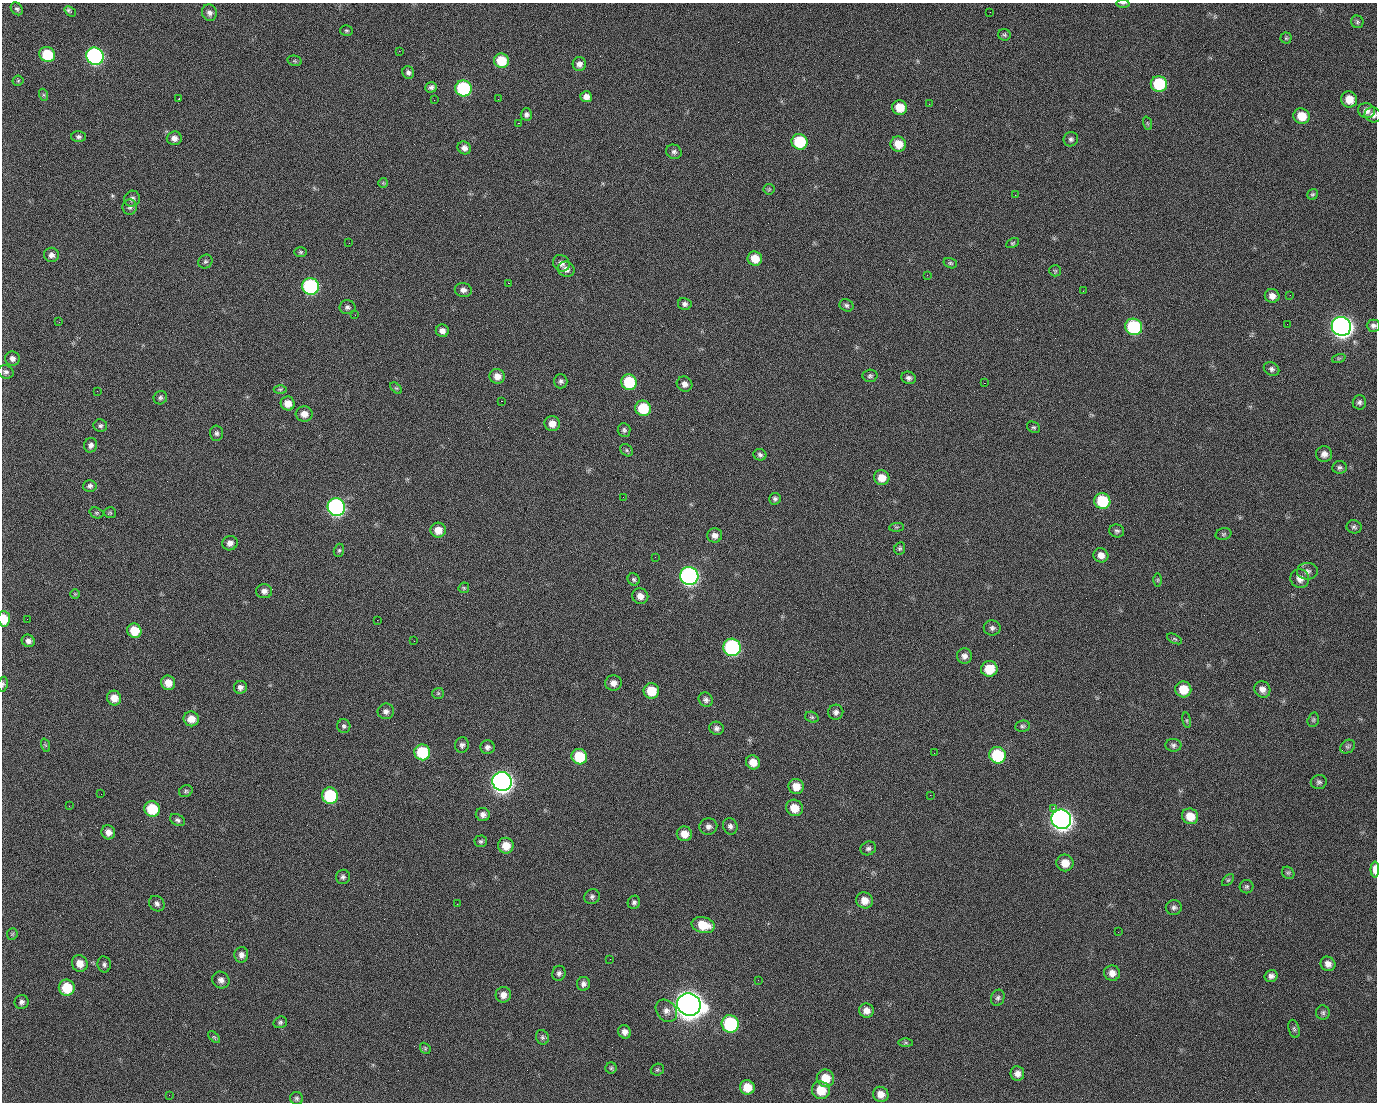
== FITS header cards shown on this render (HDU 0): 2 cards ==
NAXIS1  =                 1375 / length of data axis 1
NAXIS2  =                 1100 / length of data axis 2

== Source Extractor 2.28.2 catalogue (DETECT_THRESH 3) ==
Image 1375 x 1100 px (HDU 0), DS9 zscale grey, 1 PNG px = 1 image px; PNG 1379 x 1104 px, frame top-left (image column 1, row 1100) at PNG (2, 3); each listed source drawn as its Kron ellipse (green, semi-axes under 4 px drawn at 4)
Background 1450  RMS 28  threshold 84.9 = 3 sigma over >= 5 px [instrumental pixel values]
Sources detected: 245; all 245 listed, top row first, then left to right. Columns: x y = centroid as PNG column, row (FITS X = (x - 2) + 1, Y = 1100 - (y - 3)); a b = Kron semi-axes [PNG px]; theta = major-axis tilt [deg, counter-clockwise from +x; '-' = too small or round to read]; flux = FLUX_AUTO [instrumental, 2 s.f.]
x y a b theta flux
1123 3 6 4 0 2.9e+03
17 9 7 5 -47 4.0e+03
70 11 6 3 -36 6.2e+03
990 12 3 2 - 1.6e+03
209 13 8 7 - 8.5e+03
1357 22 6 6 - 3.9e+03
346 31 6 5 - 3.3e+03
1004 35 6 6 - 3.6e+03
1286 38 5 5 - 2.9e+03
399 51 2 2 - 2.1e+04
47 55 8 7 - 7.5e+04
95 56 9 8 - 5.1e+05
295 61 7 5 -12 2.9e+03
501 61 7 7 - 5.7e+04
579 64 7 6 - 8.4e+03
408 72 7 5 -65 5.7e+03
18 81 5 5 - 2.5e+03
1159 84 8 8 - 1.1e+05
431 87 6 5 - 6.1e+03
463 88 8 8 - 1.8e+05
44 95 6 4 -71 2.6e+03
586 97 6 5 - 1.1e+04
179 99 2 2 - 1.6e+03
498 99 2 2 - 8.7e+02
1349 99 8 8 - 2.7e+04
434 100 2 2 - 3.9e+03
929 104 2 2 - 8.5e+02
900 107 7 7 - 3.6e+04
1366 111 8 7 - 1.1e+04
526 114 6 5 - 5.9e+03
1373 115 8 7 - 8.1e+03
1302 116 8 7 - 3.5e+04
518 123 2 2 - 2.4e+04
1147 123 7 4 -71 2.6e+03
79 137 7 5 -1 5.0e+03
174 138 7 7 - 1.0e+04
1071 139 7 7 - 5.4e+03
799 142 8 7 - 9.4e+04
898 144 8 7 - 3.1e+04
464 148 7 6 - 9.4e+03
674 152 8 7 - 5.8e+03
383 183 5 5 - 2.5e+03
769 189 6 5 - 2.4e+03
1313 194 6 5 - 3.3e+03
1015 195 2 2 - 6.8e+03
132 199 8 7 - 7.1e+03
130 207 7 7 - 5.3e+03
349 243 2 2 - 7.4e+02
1012 243 7 4 27 2.8e+03
301 252 6 5 - 3.1e+03
51 255 7 7 - 8.6e+03
755 259 7 7 - 3.2e+04
205 262 7 6 - 4.0e+03
561 263 9 7 -43 9.9e+03
950 263 7 5 -15 3.1e+03
566 269 8 7 - 1.1e+04
1055 271 6 5 - 2.8e+03
927 275 2 2 - 9.7e+02
508 283 2 2 - 5.1e+04
310 286 8 8 - 3.2e+05
463 290 8 7 - 8.3e+03
1083 291 2 2 - 3.0e+03
1290 295 3 2 - 1.8e+03
1272 296 7 6 - 1.2e+04
685 304 7 6 - 6.3e+03
846 305 7 6 - 4.6e+03
347 307 8 7 - 5.8e+03
355 315 2 2 - 8.9e+02
59 322 2 2 - 1.7e+03
1287 324 2 2 - 8.9e+02
1341 326 10 9 - 1.5e+06
1373 326 6 6 - 5.8e+03
1134 327 8 8 - 1.8e+05
442 331 6 6 - 9.6e+03
1339 358 7 4 18 2.8e+03
12 359 7 7 - 8.1e+03
1271 369 8 6 -33 5.8e+03
6 372 8 6 -19 5.4e+03
497 376 8 7 - 1.6e+04
870 376 7 6 - 4.4e+03
908 378 7 6 - 6.5e+03
561 381 7 6 - 5.6e+03
629 382 8 7 - 9.4e+04
984 383 2 2 - 1.9e+04
684 384 8 7 - 1.1e+04
396 388 7 4 -43 3.0e+03
280 389 6 4 0 2.8e+03
97 391 2 2 - 1.3e+03
160 398 7 6 - 4.4e+03
501 401 3 2 - 5.9e+04
1359 402 7 6 - 5.2e+03
288 403 7 7 - 1.9e+04
643 408 8 7 - 6.9e+04
304 414 8 7 - 1.5e+04
552 424 7 7 - 1.6e+04
100 426 7 6 - 4.6e+03
1033 427 7 5 -27 3.5e+03
624 430 7 6 - 4.3e+03
216 433 7 6 - 5.4e+03
91 445 7 6 - 7.4e+03
627 450 7 5 -39 3.5e+03
1324 454 8 8 - 1.0e+04
760 455 6 5 - 4.6e+03
1340 467 7 6 - 5.3e+03
882 478 8 7 - 2.1e+04
90 486 7 6 - 5.4e+03
623 497 2 2 - 2.9e+03
775 499 6 6 - 4.6e+03
1102 501 8 7 - 9.0e+04
336 507 9 8 - 5.7e+05
96 513 7 5 -20 2.9e+03
110 513 6 5 - 2.9e+03
896 527 7 3 5 2.4e+03
1354 527 7 6 - 4.8e+03
438 530 7 7 - 2.1e+04
1117 531 7 6 - 4.4e+03
1223 534 8 6 16 3.4e+03
715 535 7 7 - 9.4e+03
230 543 8 7 - 1.0e+04
900 548 6 5 - 3.6e+03
339 550 7 5 73 3.3e+03
1101 555 7 7 - 1.4e+04
655 557 2 2 - 8.0e+02
1307 571 10 8 2 8.4e+03
689 576 9 9 - 6.8e+05
634 579 6 5 - 3.7e+03
1300 579 10 9 - 1.3e+04
1158 580 6 4 89 2.5e+03
464 588 6 5 - 2.6e+03
264 591 8 7 - 8.6e+03
75 594 5 5 - 2.1e+03
640 596 8 7 - 1.4e+04
4 619 8 6 -86 3.6e+04
27 619 2 2 - 3.7e+03
377 620 2 2 - 1.0e+04
992 628 8 7 - 5.9e+03
134 631 7 7 - 4.0e+04
1175 639 8 4 -27 3.0e+03
28 641 7 6 - 7.4e+03
414 641 2 2 - 8.1e+02
732 647 9 8 - 3.2e+05
964 656 8 7 - 9.1e+03
989 669 8 7 - 4.6e+04
168 683 7 7 - 1.9e+04
613 683 8 7 - 1.2e+04
3 684 7 5 80 3.6e+03
240 687 6 6 - 7.0e+03
1183 689 8 8 - 3.8e+04
1262 689 8 7 - 1.1e+04
651 691 8 7 - 4.5e+04
438 693 6 5 - 3.0e+03
114 698 7 7 - 1.9e+04
706 700 7 7 - 6.1e+03
386 711 8 8 - 7.6e+03
836 712 7 7 - 7.3e+03
812 717 7 5 -19 3.3e+03
191 719 7 7 - 2.0e+04
1187 720 8 4 -81 2.9e+03
1313 720 7 5 75 3.4e+03
344 726 7 6 - 4.6e+03
1023 726 7 5 5 3.9e+03
716 728 7 6 - 6.5e+03
45 745 7 4 -71 2.9e+03
462 745 8 6 79 6.0e+03
1173 745 8 6 -3 5.1e+03
487 747 7 7 - 7.0e+03
1348 747 8 6 35 4.7e+03
422 752 8 8 - 9.7e+04
934 753 3 2 - 1.6e+03
997 755 8 8 - 1.2e+05
579 757 8 7 - 7.1e+04
753 762 7 6 - 2.0e+04
502 781 10 9 - 1.5e+06
1319 782 8 7 - 4.9e+03
796 786 7 7 - 2.3e+04
186 791 7 5 27 3.7e+03
101 794 2 2 - 2.2e+03
930 795 2 2 - 6.5e+03
330 796 8 8 - 1.4e+05
69 806 2 2 - 8.1e+02
794 808 8 8 - 3.0e+04
1053 808 2 2 - 1.6e+04
152 809 8 7 - 7.2e+04
483 815 7 6 - 7.5e+03
1190 816 8 7 - 3.1e+04
1061 819 10 9 - 1.5e+06
178 820 8 5 -29 4.9e+03
708 826 9 8 - 8.0e+03
730 826 8 7 - 6.7e+03
108 832 7 6 - 1.2e+04
684 834 7 7 - 2.0e+04
481 841 6 6 - 3.5e+03
506 846 8 7 - 2.6e+04
868 848 8 6 25 5.6e+03
1065 863 8 8 - 2.3e+04
1375 869 8 4 -90 2.0e+04
1288 873 7 5 -41 3.7e+03
343 877 7 7 - 5.4e+03
1228 880 7 4 44 3.1e+03
1247 887 7 6 - 4.2e+03
592 897 8 7 - 5.6e+03
864 900 8 8 - 1.9e+04
634 902 7 6 - 5.0e+03
157 904 8 7 - 6.8e+03
457 904 3 2 - 1.5e+03
1174 907 8 7 - 6.0e+03
703 925 11 8 -13 4.3e+04
1118 932 2 2 - 2.5e+03
12 934 6 5 - 3.0e+03
241 955 8 7 - 8.6e+03
610 959 2 2 - 2.3e+03
80 963 8 7 - 1.9e+04
104 964 8 6 -80 5.5e+03
1328 964 8 7 - 1.1e+04
559 973 8 6 68 5.8e+03
1112 973 8 7 - 1.3e+04
1271 976 6 6 - 7.8e+03
221 980 9 8 - 9.6e+03
758 980 3 2 - 1.8e+03
583 984 7 6 - 7.1e+03
67 988 8 8 - 5.9e+04
503 995 8 7 - 1.2e+04
998 998 8 6 71 5.5e+03
22 1002 7 7 - 6.0e+03
689 1004 12 11 - 3.4e+06
666 1011 12 9 -50 1.3e+04
866 1011 7 7 - 1.3e+04
1323 1013 7 7 - 4.6e+03
280 1022 7 5 18 3.9e+03
730 1024 9 8 - 1.9e+05
1294 1029 9 5 -75 4.1e+03
625 1032 7 6 - 9.5e+03
214 1037 7 4 -44 2.8e+03
542 1037 7 6 - 4.0e+03
906 1043 7 4 0 2.8e+03
425 1048 6 4 -48 2.9e+03
611 1068 5 5 - 3.1e+03
657 1070 7 6 - 3.3e+03
1017 1074 7 6 - 1.1e+04
825 1078 9 8 - 3.6e+04
747 1087 7 7 - 2.9e+04
821 1090 9 8 - 3.6e+04
881 1094 8 7 - 1.4e+04
169 1095 2 2 - 5.1e+03
296 1098 6 6 - 4.2e+03
At the frame edge (FLAGS 8, measured only in part): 6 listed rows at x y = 1123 3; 1373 115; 1373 326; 4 619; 3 684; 1375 869